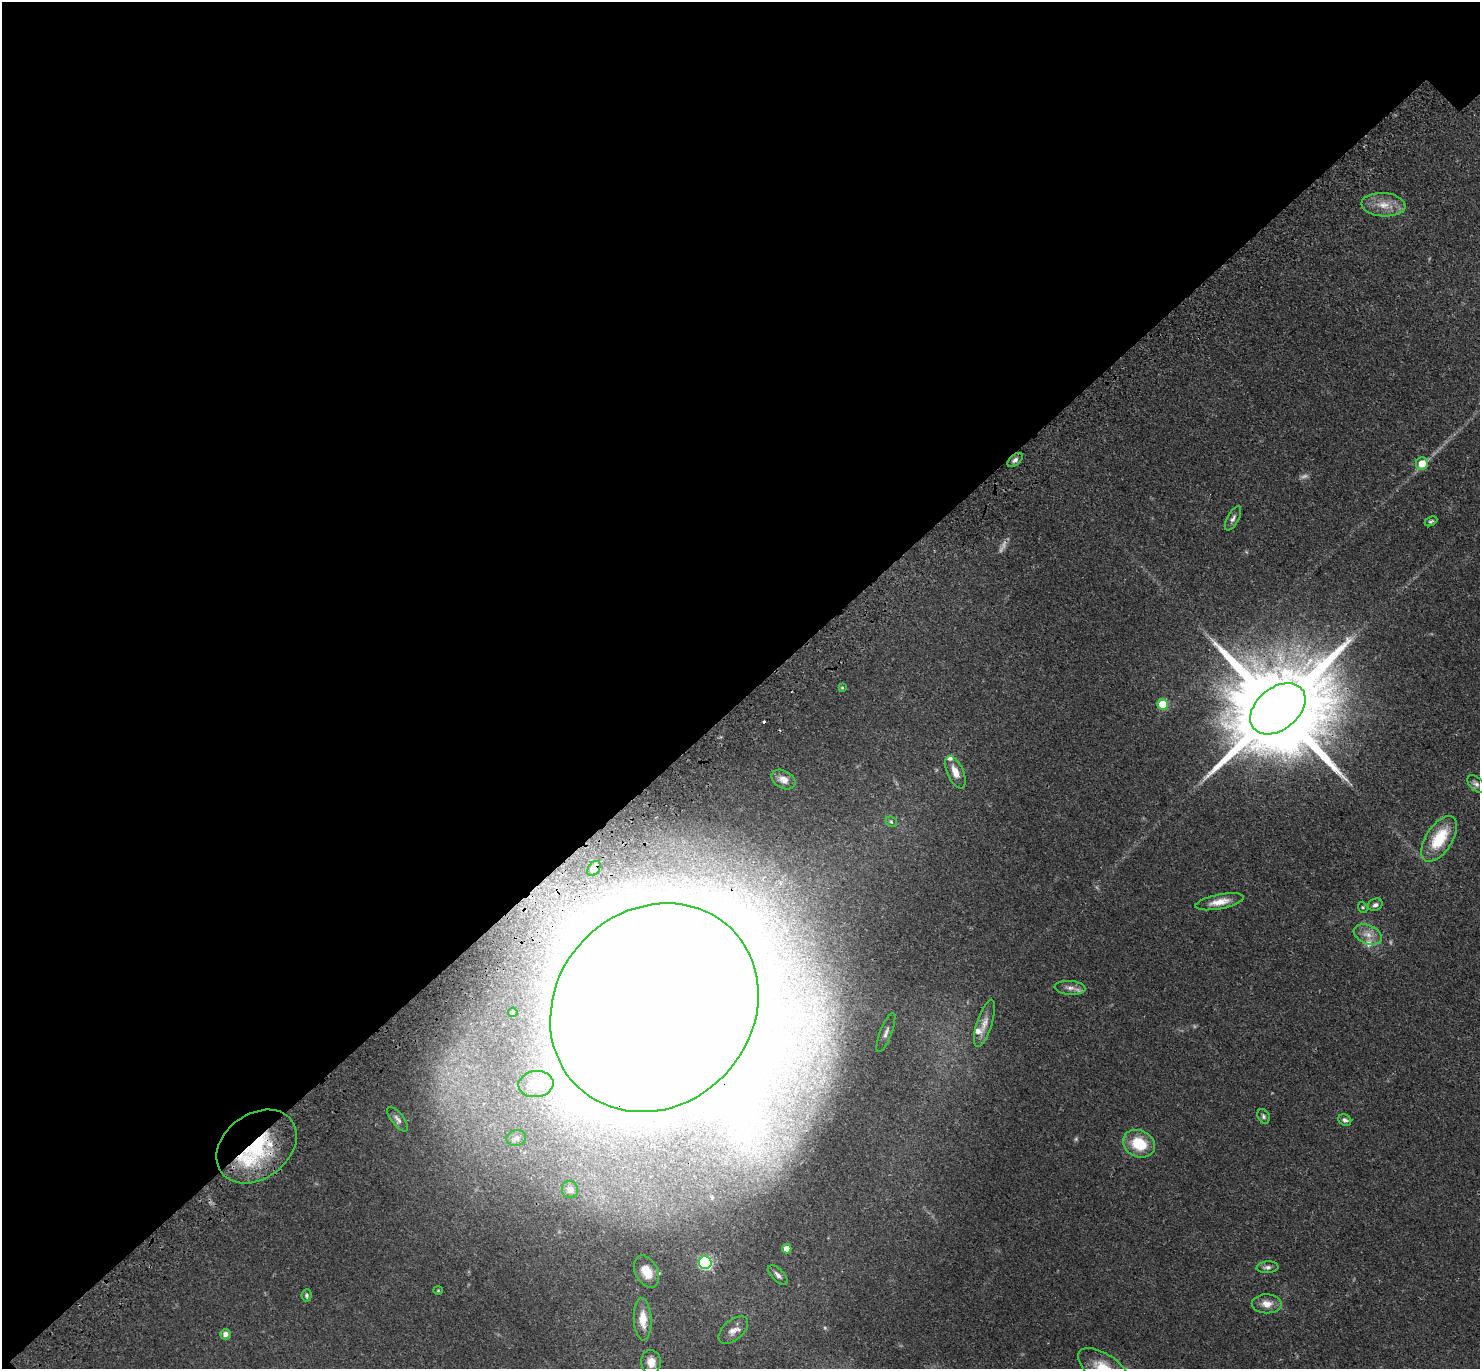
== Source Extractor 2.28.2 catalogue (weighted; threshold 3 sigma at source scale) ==
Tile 5 of 4 x 4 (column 1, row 2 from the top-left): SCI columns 101-1578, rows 3127-4493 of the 6111 x 6111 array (HDU 1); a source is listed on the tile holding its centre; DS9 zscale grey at full resolution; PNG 1482 x 1371 px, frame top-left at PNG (2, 2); each listed source drawn as its Kron ellipse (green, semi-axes under 4 px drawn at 4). Shown black and unused: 51% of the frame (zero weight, under 3 of 4 exposures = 6% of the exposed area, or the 3 px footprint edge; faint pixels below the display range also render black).
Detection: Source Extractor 2.28.2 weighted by HDU 2 'WHT'; one run over the whole footprint, this tile lists its part. Background 0.0395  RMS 0.0055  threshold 0.0245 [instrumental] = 3 sigma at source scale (4.5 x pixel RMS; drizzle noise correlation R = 1.50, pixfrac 1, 0.05/0.05 arcsec/px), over >= 5 px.
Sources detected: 51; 3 too faint to see at this stretch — neither listed nor drawn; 4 inside a brighter listed object's ellipse — not listed separately; the other 44 listed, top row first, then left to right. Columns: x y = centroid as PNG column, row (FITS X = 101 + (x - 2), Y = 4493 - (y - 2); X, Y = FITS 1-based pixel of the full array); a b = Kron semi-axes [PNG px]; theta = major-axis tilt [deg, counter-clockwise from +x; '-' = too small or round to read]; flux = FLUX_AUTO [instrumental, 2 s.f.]
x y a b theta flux
1383 205 22 11 -3 8.6
1015 460 9 5 40 1.8
1422 463 6 6 - 9.3
1233 518 13 5 61 2.1
1431 521 7 4 26 0.94
842 688 4 3 - 0.58
1163 704 5 5 - 16
1278 709 31 21 39 16000
955 772 17 8 -66 5.3
783 779 13 8 -30 4.5
1476 784 10 6 -47 1.8
891 822 6 5 - 0.78
1439 839 26 13 57 20
594 869 8 5 57 3.2
1220 902 25 7 11 6.2
1375 905 7 6 - 1.5
1363 907 6 4 -68 0.76
1368 935 15 9 -23 4.9
1070 988 15 7 -5 3.1
654 1008 110 98 46 8000
513 1012 5 4 - 1.1
984 1023 25 7 72 4.6
886 1033 21 6 69 3.2
536 1084 17 13 7 11
1263 1116 7 5 -61 1.1
398 1119 15 6 -52 2.2
1345 1120 6 5 - 1.4
516 1138 10 7 13 2.3
1139 1144 16 13 -27 18
256 1146 44 32 37 53
570 1189 8 8 - 2.5
787 1249 4 4 - 5.4
705 1263 6 6 - 74
1267 1267 11 6 5 1.9
647 1272 17 11 -63 9.6
778 1275 12 6 -46 2.2
438 1290 4 4 - 0.53
307 1295 6 5 - 0.94
1267 1304 15 9 -1 5.2
643 1319 21 9 -87 8
733 1330 17 10 41 4.2
226 1334 5 5 - 2.9
651 1362 12 9 -87 4.8
1104 1368 29 14 -34 14
Overlapping masked pixels (flux is a lower limit): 4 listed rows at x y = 1278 709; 594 869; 654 1008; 256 1146
Isophote crosses this tile's border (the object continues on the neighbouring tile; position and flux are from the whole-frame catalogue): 1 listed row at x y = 1104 1368